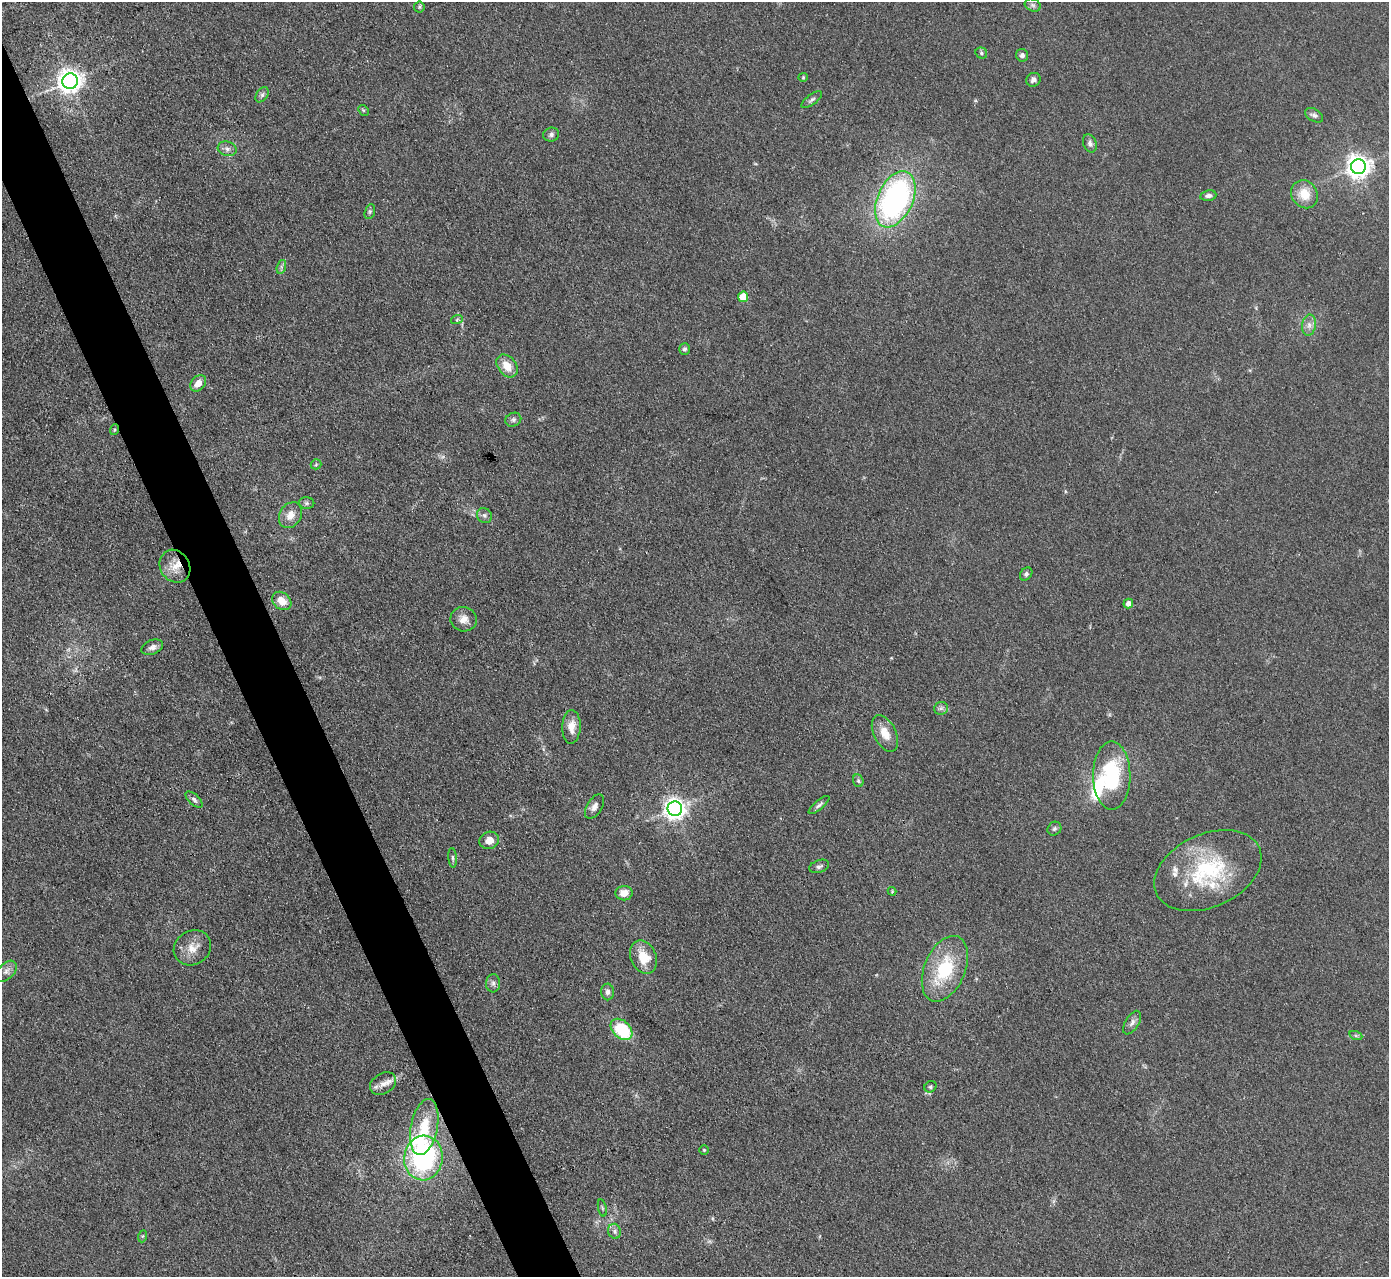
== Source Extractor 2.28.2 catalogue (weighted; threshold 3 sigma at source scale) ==
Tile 11 of 4 x 4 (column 3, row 3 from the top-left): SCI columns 2775-4161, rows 1559-2833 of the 5549 x 5534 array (HDU 1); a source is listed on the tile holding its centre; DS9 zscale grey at full resolution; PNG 1391 x 1279 px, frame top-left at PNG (2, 2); each listed source drawn as its Kron ellipse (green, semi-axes under 4 px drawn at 4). Shown black and unused: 4% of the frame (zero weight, under 3 of 4 exposures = <1% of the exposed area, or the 3 px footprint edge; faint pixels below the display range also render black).
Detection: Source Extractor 2.28.2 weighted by HDU 2 'WHT'; one run over the whole footprint, this tile lists its part. Background 0.0889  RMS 0.0061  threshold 0.0275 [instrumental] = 3 sigma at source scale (4.5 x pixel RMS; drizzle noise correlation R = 1.50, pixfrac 1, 0.05/0.05 arcsec/px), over >= 5 px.
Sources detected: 76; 1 inside a brighter object's white glare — neither listed nor drawn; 4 inside a brighter listed object's ellipse — not listed separately; the other 71 listed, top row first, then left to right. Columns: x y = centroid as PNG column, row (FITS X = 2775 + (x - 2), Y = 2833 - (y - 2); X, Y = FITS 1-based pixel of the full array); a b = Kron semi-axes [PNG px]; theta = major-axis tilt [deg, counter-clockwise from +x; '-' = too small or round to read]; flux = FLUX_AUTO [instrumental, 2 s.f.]
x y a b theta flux
1033 5 8 6 -21 1.7
419 7 5 5 - 0.99
981 53 6 5 - 1.2
1022 55 6 6 - 1.9
803 77 4 4 - 0.6
1033 80 7 6 - 2.3
70 81 8 7 - 590
262 95 8 5 55 1.8
812 100 12 5 37 1.7
363 110 6 4 -45 0.86
1314 115 10 6 -32 2
551 135 8 7 - 1.9
1090 143 9 6 -69 2.2
227 149 9 7 -15 2.6
1358 167 7 7 - 510
1304 194 15 13 -56 11
1208 196 8 5 8 2.2
895 199 30 17 66 150
370 212 8 5 71 1.2
281 267 7 4 73 1.3
743 297 5 5 - 17
457 319 6 4 21 0.84
1309 325 11 7 81 3.3
685 349 6 5 - 1.3
507 366 13 9 -51 8.7
198 383 9 6 46 5.4
513 420 8 6 25 1.7
114 430 5 3 - 0.65
316 464 5 5 - 0.88
307 503 8 6 0 1.4
290 515 14 10 58 6.3
484 515 8 7 - 2
175 566 17 14 -56 9.5
1026 574 7 5 50 1.5
282 601 10 8 -39 7.5
1128 604 5 4 - 4.1
464 619 13 12 - 5.2
152 647 11 7 22 2.8
941 708 7 6 - 1.8
571 727 17 9 88 7
885 733 19 11 -63 8.5
1112 775 34 18 -90 47
858 781 6 5 - 1.1
194 800 11 5 -42 1.8
819 805 13 4 40 1.8
594 807 13 7 59 3.2
675 809 7 7 - 420
1054 829 7 6 - 1.5
489 840 10 8 21 5.8
453 858 10 4 -85 1.3
819 866 10 6 20 1.7
1208 871 56 36 24 62
892 891 4 4 - 0.6
624 893 8 7 - 6
192 948 19 17 32 8.7
643 957 17 12 -66 13
945 969 34 20 67 36
6 971 12 8 46 3.4
493 983 9 7 87 2.2
608 992 8 6 -87 2.5
1132 1023 13 6 58 2.9
622 1029 12 8 -43 33
1356 1036 6 4 -19 1.1
383 1084 14 10 32 5
930 1087 6 5 - 1.3
424 1127 28 13 79 21
704 1150 4 4 - 0.67
423 1158 22 19 82 98
602 1208 9 3 -77 0.92
615 1231 7 6 - 1.8
143 1236 6 4 70 0.81
Overlapping masked pixels (flux is a lower limit): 1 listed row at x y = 175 566